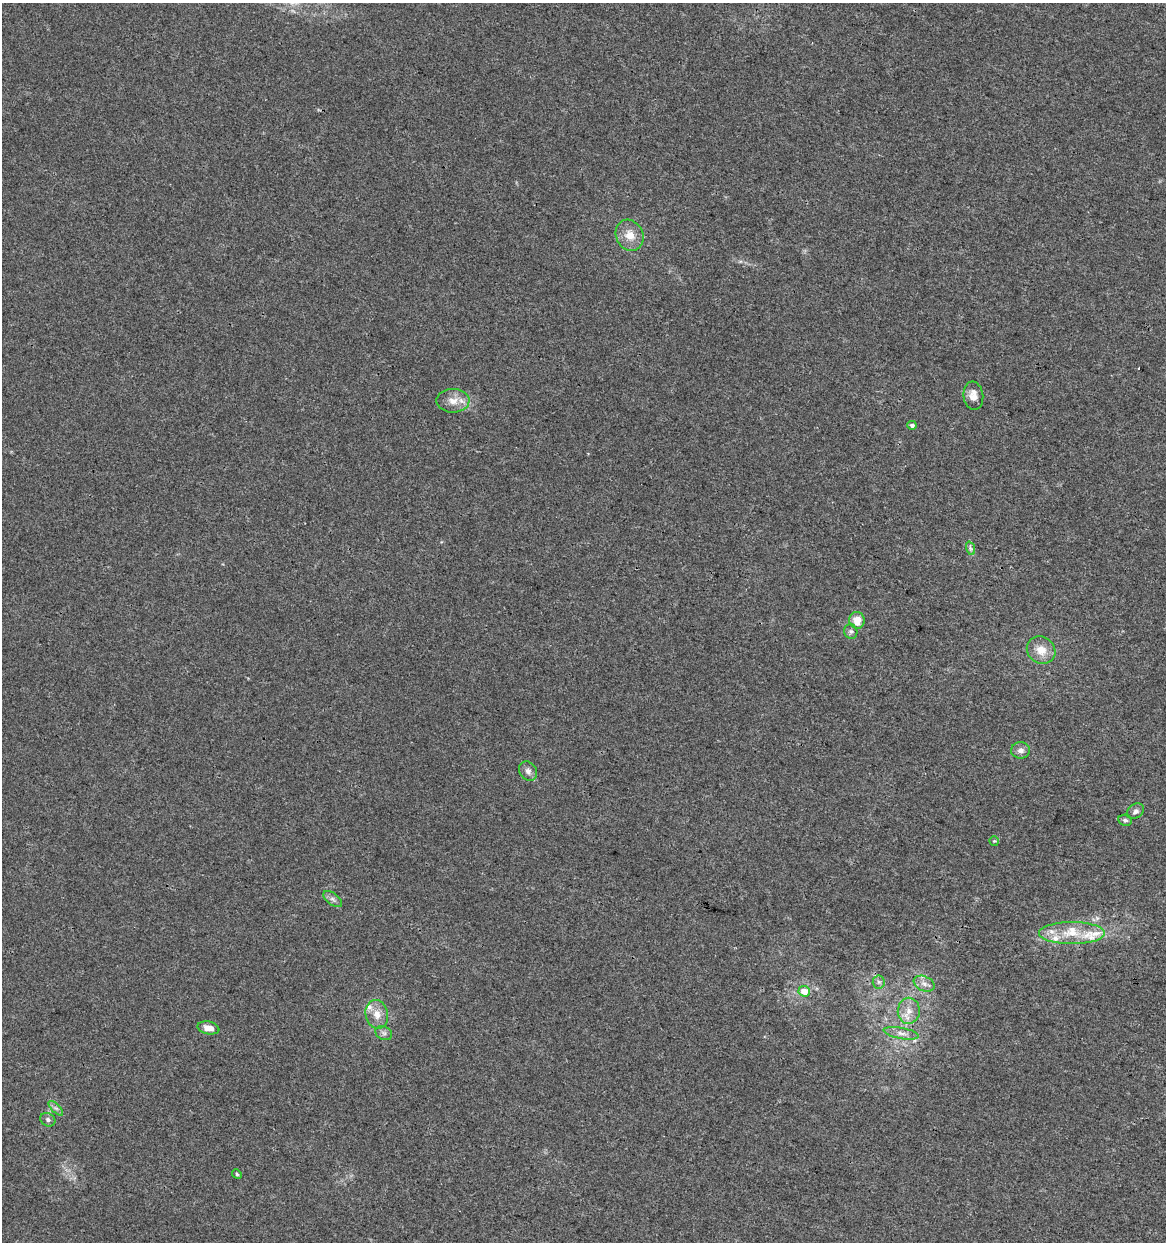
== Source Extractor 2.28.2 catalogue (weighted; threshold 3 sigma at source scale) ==
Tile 6 of 4 x 4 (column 2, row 2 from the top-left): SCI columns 1385-2548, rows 2484-3723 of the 5159 x 4962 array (HDU 1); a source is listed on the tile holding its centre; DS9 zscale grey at full resolution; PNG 1168 x 1244 px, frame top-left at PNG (2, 3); each listed source drawn as its Kron ellipse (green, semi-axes under 4 px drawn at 4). Shown black and unused: <1% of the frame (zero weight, under 3 of 4 exposures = <1% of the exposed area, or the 3 px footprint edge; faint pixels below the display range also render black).
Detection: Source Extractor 2.28.2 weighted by HDU 2 'WHT'; one run over the whole footprint, this tile lists its part. Background 0.00577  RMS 0.0027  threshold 0.0121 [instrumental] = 3 sigma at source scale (4.5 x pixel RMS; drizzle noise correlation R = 1.50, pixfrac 1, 0.0396/0.0396 arcsec/px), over >= 5 px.
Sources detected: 31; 5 inside a brighter listed object's ellipse — not listed separately; the other 26 listed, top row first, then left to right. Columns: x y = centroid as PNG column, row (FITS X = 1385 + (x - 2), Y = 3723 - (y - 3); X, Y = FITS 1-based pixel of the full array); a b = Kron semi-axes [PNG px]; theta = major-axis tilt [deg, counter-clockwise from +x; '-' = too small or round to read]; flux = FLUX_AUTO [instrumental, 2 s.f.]
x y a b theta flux
630 235 16 13 -64 3.7
973 396 14 10 -83 2.4
453 401 16 11 0 3.2
912 425 5 4 - 0.79
970 548 7 4 -71 0.6
857 620 8 7 - 3.6
851 631 7 6 - 0.69
1041 650 15 13 -38 3.7
1021 750 9 8 - 1.3
528 771 10 8 -55 1.3
1136 811 9 7 34 1
1125 820 7 5 -12 0.65
994 841 5 4 - 0.32
333 899 11 5 -38 0.9
1072 933 33 11 0 7.4
879 982 6 6 - 0.71
924 984 11 7 -23 1.5
804 991 6 5 - 3.6
909 1011 13 11 83 3
377 1014 14 11 -79 3
208 1028 11 6 -12 2.5
384 1033 9 6 -28 0.9
901 1033 18 5 -10 1.7
56 1108 9 3 -45 0.65
48 1120 8 6 -30 0.78
237 1174 5 4 - 0.37